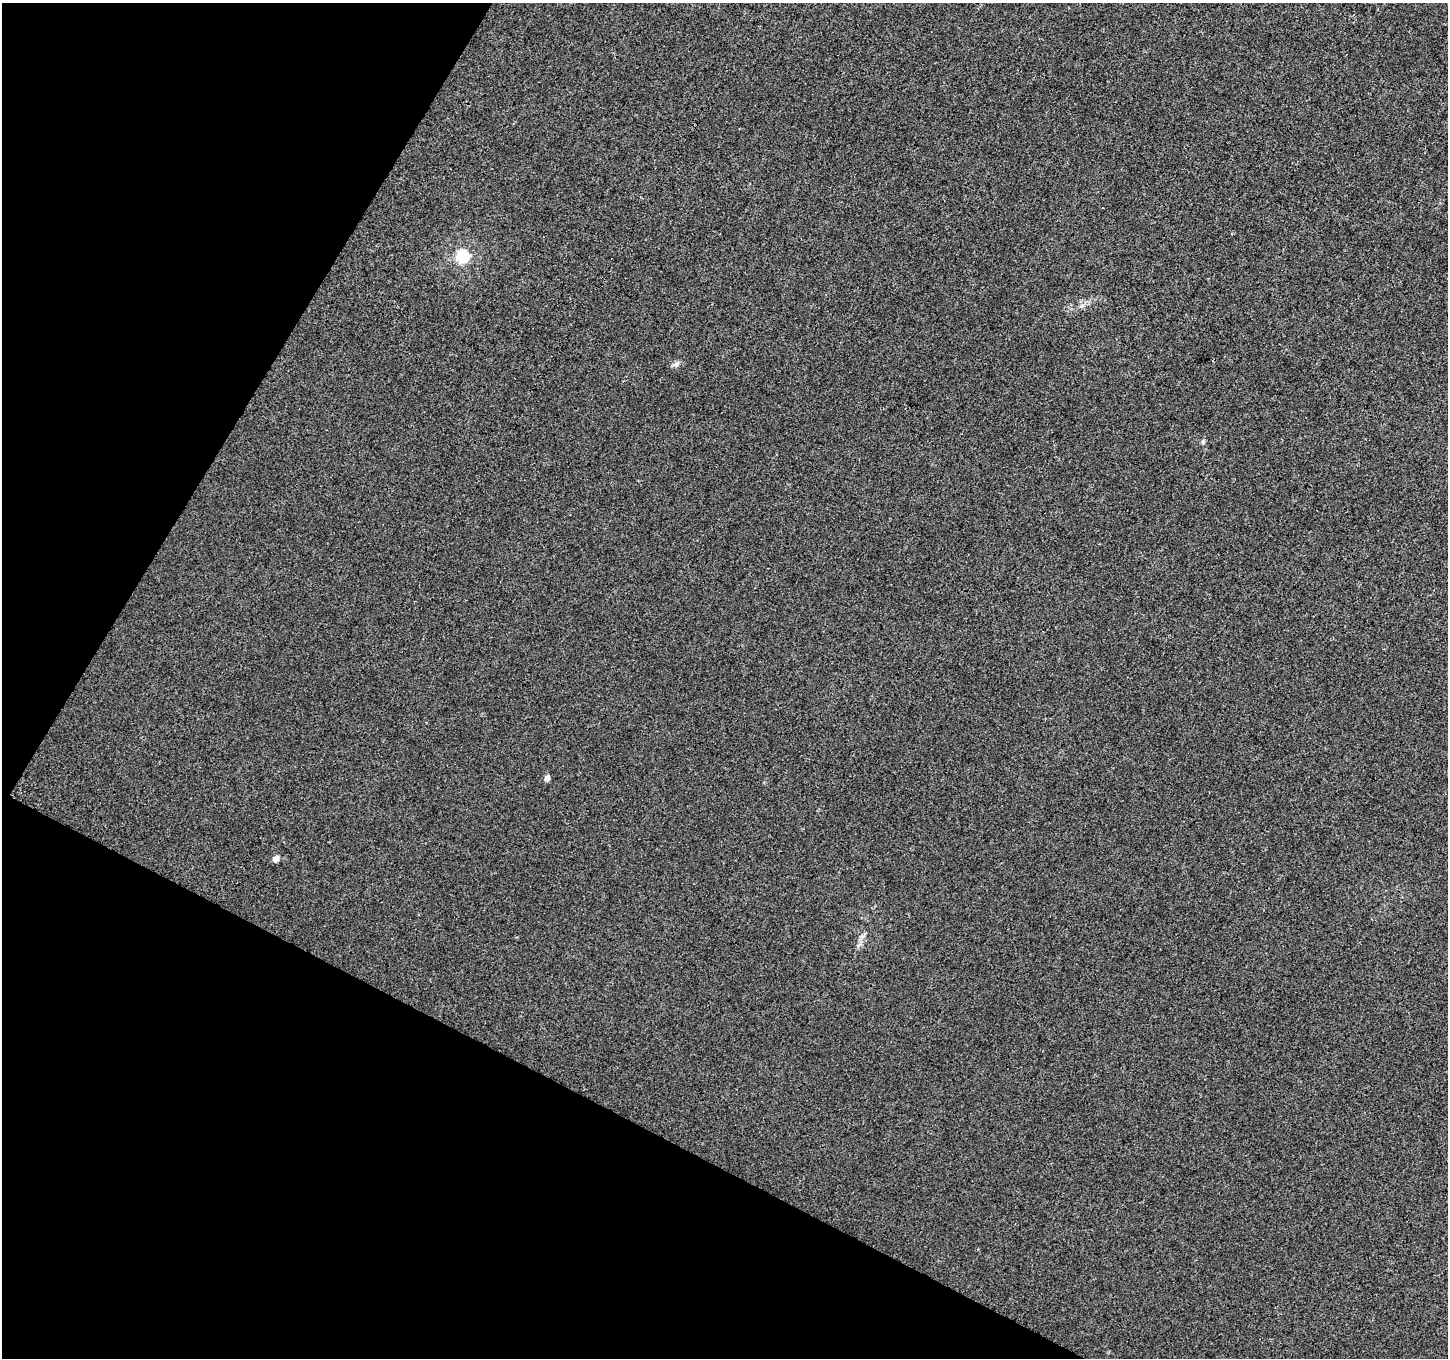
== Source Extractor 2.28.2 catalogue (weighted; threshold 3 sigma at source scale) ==
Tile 9 of 4 x 4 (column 1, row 3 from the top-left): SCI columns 2-1447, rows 1554-2909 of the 5795 x 5885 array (HDU 1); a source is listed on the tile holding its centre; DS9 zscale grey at full resolution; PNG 1450 x 1360 px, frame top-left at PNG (2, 3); no overlay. Shown black and unused: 26% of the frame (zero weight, under 3 of 4 exposures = <1% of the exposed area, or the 3 px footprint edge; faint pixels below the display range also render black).
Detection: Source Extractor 2.28.2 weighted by HDU 2 'WHT'; one run over the whole footprint, this tile lists its part. Background -1.08e-04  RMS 0.0034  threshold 0.0151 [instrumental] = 3 sigma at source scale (4.5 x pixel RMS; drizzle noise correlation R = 1.50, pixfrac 1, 0.0396/0.0396 arcsec/px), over >= 5 px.
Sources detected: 5; all 5 listed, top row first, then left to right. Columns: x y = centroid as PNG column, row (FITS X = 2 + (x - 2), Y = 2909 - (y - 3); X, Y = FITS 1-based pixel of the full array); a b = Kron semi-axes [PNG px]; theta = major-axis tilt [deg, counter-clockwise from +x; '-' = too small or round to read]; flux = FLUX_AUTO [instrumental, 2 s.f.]
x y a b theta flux
463 256 6 6 - 46
676 364 8 6 67 0.95
1203 442 7 5 76 0.63
547 778 5 4 - 2.4
276 859 5 4 - 3.6